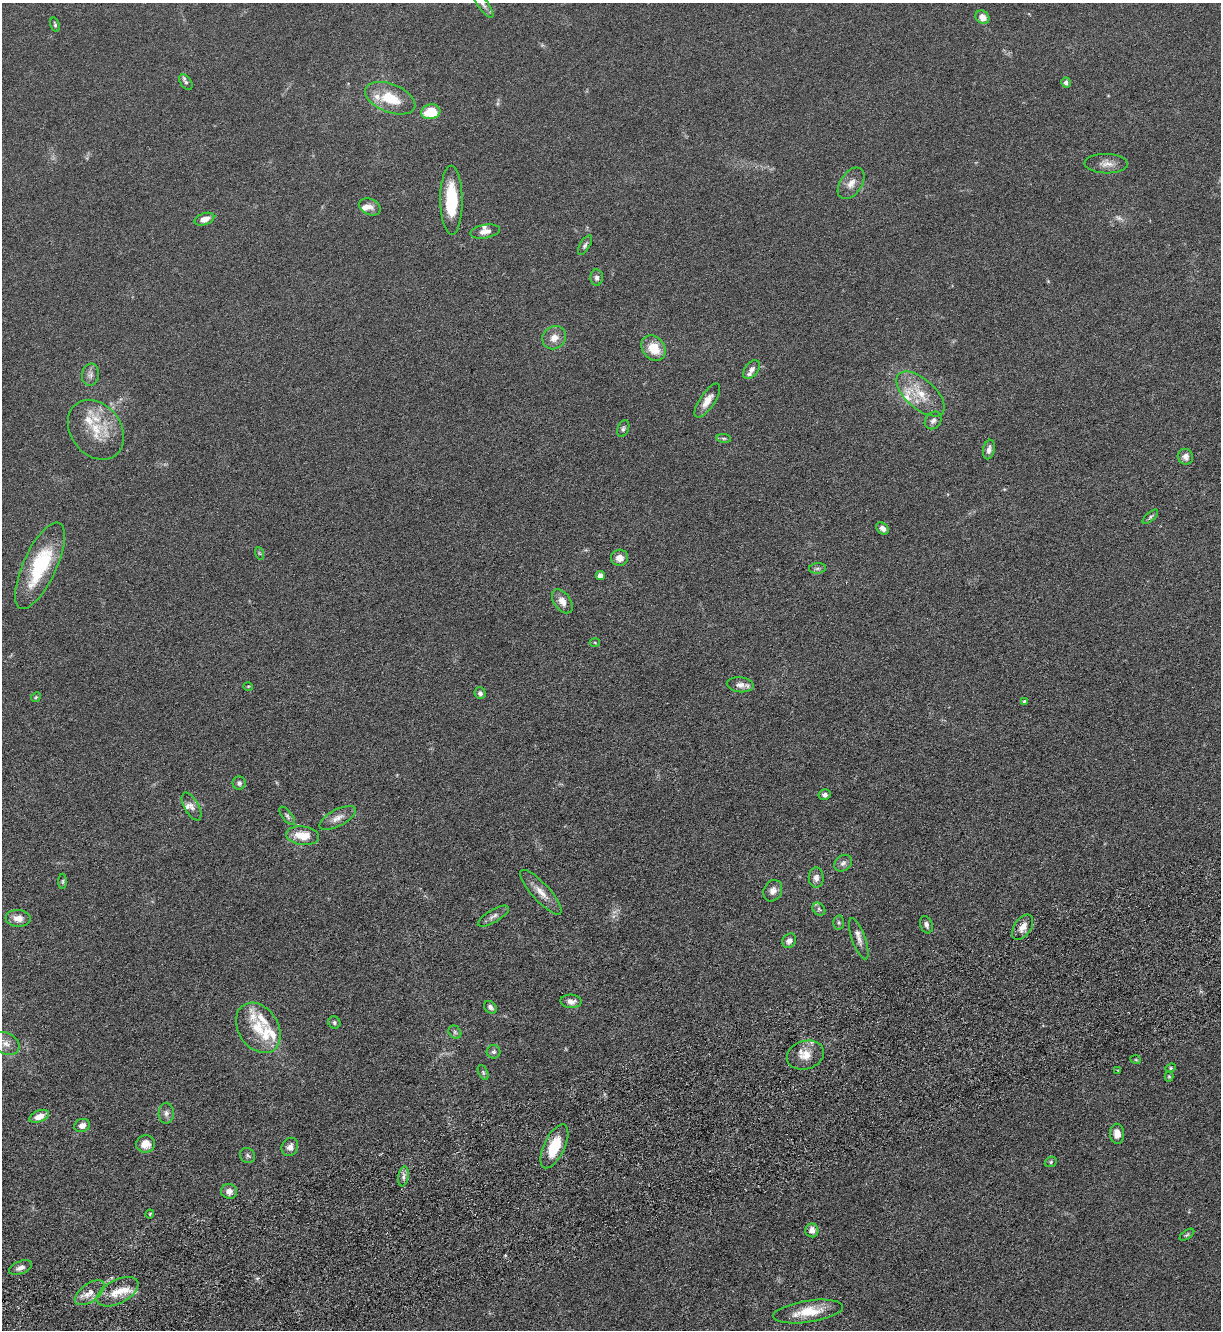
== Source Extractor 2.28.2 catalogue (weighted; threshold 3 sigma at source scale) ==
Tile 7 of 4 x 4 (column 3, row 2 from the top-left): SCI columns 2617-3835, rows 2739-4066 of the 5361 x 5481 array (HDU 1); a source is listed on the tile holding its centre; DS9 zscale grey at full resolution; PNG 1223 x 1332 px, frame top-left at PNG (2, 3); each listed source drawn as its Kron ellipse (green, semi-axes under 4 px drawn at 4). Shown black and unused: <1% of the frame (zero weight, under 3 of 6 exposures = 3% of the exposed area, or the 3 px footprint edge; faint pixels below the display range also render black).
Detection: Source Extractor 2.28.2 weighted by HDU 2 'WHT'; one run over the whole footprint, this tile lists its part. Background 0.0665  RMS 0.0058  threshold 0.0236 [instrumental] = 3 sigma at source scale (4.09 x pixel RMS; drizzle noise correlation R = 1.36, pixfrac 0.8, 0.05/0.05 arcsec/px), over >= 5 px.
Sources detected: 107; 1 too faint to see at this stretch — neither listed nor drawn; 15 inside a brighter listed object's ellipse — not listed separately; the other 91 listed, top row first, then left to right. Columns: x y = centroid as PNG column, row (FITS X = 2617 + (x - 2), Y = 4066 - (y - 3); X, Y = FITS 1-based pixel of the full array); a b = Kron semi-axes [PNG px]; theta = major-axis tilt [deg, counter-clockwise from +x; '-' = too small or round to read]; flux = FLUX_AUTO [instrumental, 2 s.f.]
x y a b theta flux
483 4 16 5 -54 2.3
982 17 7 6 - 4
55 25 7 4 -73 0.87
186 82 8 5 -54 1.4
1066 83 5 4 - 1.7
390 98 26 14 -21 17
431 112 9 7 8 16
1106 164 22 9 -1 4.6
851 183 17 10 55 4.5
451 200 34 11 -89 22
370 207 11 8 -25 2.9
204 219 10 6 18 4.2
485 231 15 6 10 3.5
585 245 11 5 59 1.3
597 277 8 6 88 1.9
554 338 12 11 - 5
653 348 13 11 -52 11
751 370 11 6 53 1.9
90 375 11 8 81 2.5
920 394 29 14 -42 14
707 401 20 7 56 5.6
933 420 9 7 49 2
623 429 8 5 70 1.2
96 430 32 25 -52 18
724 438 7 3 -8 0.78
989 449 10 5 78 2.4
1185 457 8 7 - 2.4
1150 517 9 4 41 1
882 528 7 5 -41 2.8
259 553 6 4 -71 0.61
619 558 8 8 - 3.9
40 566 47 16 65 37
818 568 8 5 6 1.2
600 576 4 4 - 4.1
562 601 13 8 -54 4.4
595 642 5 3 - 0.47
740 685 13 7 -6 3.3
248 686 5 3 - 0.4
480 693 6 5 - 1.5
36 697 5 4 - 0.64
1024 701 4 3 - 0.68
239 783 6 6 - 1.5
825 795 6 5 - 1.8
192 807 15 7 -60 2.9
287 816 11 5 -52 1.4
338 818 20 8 27 4.1
303 836 16 9 -6 10
843 863 9 7 38 1.9
816 878 10 7 -88 2.5
63 881 7 3 90 0.74
773 891 11 9 62 3.1
541 892 29 9 -48 6.2
819 909 7 5 -46 1.1
493 916 17 6 31 2.4
18 918 12 8 -4 4.4
839 922 7 5 -88 1.1
926 925 9 6 -69 1.9
1023 927 14 8 55 4.2
859 939 21 6 -70 3.2
789 941 8 6 50 2.4
571 1001 10 6 -3 3.5
490 1007 7 5 -42 1.6
334 1022 6 5 - 0.96
258 1028 27 20 -57 15
455 1032 7 5 -48 1.1
6 1044 14 10 -28 4.4
494 1052 7 6 - 1.3
805 1055 19 14 17 7.3
1136 1060 5 3 - 0.46
1171 1068 5 4 - 0.67
1118 1071 3 2 - 0.38
483 1072 8 4 -64 0.79
1169 1077 5 4 - 0.6
166 1113 10 7 88 2.2
39 1116 10 5 22 5.6
82 1125 8 6 21 2.9
1117 1134 10 7 -87 4
146 1144 9 8 - 5
554 1146 24 10 65 17
290 1147 9 8 - 2.7
248 1156 8 7 - 1.3
1051 1162 6 5 - 0.86
403 1176 10 5 81 1.8
229 1191 8 7 - 3.2
150 1214 4 3 - 0.51
812 1230 7 6 - 3.1
1187 1235 8 4 35 0.79
20 1268 12 6 21 2.6
117 1292 23 12 27 8.6
90 1293 17 9 36 5.4
808 1312 35 11 8 14
Isophote crosses this tile's border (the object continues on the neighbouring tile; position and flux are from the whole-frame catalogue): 1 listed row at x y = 483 4